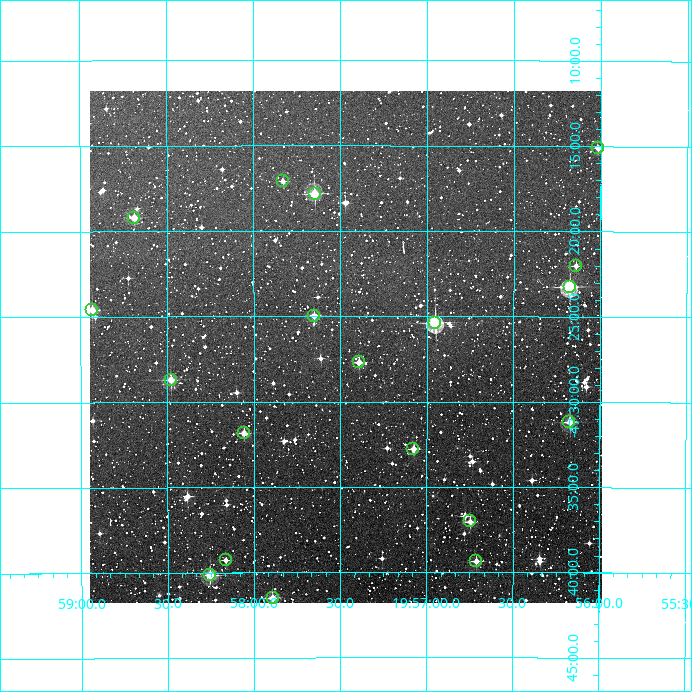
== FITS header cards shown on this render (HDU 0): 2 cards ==
NAXIS1  =                  512
NAXIS2  =                  512

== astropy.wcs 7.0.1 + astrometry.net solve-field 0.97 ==
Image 512 x 512 px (HDU 0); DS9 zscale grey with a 90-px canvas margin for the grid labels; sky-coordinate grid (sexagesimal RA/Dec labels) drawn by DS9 from the SOLVED WCS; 19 Tycho-2 reference stars matched to detected sources circled (green)
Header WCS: RA---TAN/DEC--TAN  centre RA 19:57:28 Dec -47:27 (299.37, -47.45 deg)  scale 3.52 arcsec/px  FOV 30.0' x 30.0'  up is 0 deg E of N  parity normal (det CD < 0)
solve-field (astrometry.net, Tycho-2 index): VERIFIED the header's WCS against the Tycho-2 star catalogue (verified at 2 index scales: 14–19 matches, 0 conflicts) and refined it, rather than solving blind
Solved WCS: RA---TAN-SIP/DEC--TAN-SIP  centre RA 19:57:28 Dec -47:27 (299.37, -47.45 deg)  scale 3.52 arcsec/px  FOV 30.0' x 30.0'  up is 0 deg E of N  parity normal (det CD < 0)
The solver's refit moves the header's centre by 1.2 arcsec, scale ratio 1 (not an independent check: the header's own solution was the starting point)
Tycho-2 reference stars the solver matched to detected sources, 19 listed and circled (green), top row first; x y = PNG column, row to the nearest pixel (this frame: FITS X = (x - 90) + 1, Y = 512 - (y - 91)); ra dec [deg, ICRS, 3 dp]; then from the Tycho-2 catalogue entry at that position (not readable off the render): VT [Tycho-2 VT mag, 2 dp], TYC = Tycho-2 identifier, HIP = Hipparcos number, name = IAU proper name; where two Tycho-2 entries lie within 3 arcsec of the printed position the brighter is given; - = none
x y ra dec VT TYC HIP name
598 148 299.005 -47.252 11.07 8395-1534-1 - -
283 181 299.458 -47.285 11.82 8395-1592-1 - -
315 194 299.412 -47.297 10.09 8395-1336-1 98224 -
134 218 299.672 -47.320 10.67 8395-2338-1 - -
576 266 299.034 -47.367 12.79 8395-362-1 - -
570 287 299.044 -47.388 9.88 8395-1622-1 - -
92 310 299.733 -47.410 10.44 8395-2668-1 - -
314 316 299.413 -47.416 11.12 8395-2751-1 - -
435 323 299.238 -47.423 9.62 8395-268-1 - -
359 362 299.348 -47.462 11.54 8395-180-1 - -
171 380 299.620 -47.478 10.85 8395-2046-1 - -
569 422 299.043 -47.520 10.58 8395-1196-1 - -
244 433 299.514 -47.530 11.01 8395-1158-1 - -
413 449 299.269 -47.546 11.32 8395-1392-1 - -
470 521 299.187 -47.617 11.38 8395-2764-1 - -
226 560 299.541 -47.654 11.69 8395-452-1 - -
476 561 299.178 -47.656 10.85 8395-252-1 - -
210 575 299.564 -47.669 10.02 8395-6-1 - -
273 598 299.473 -47.692 10.54 8395-2629-1 - -